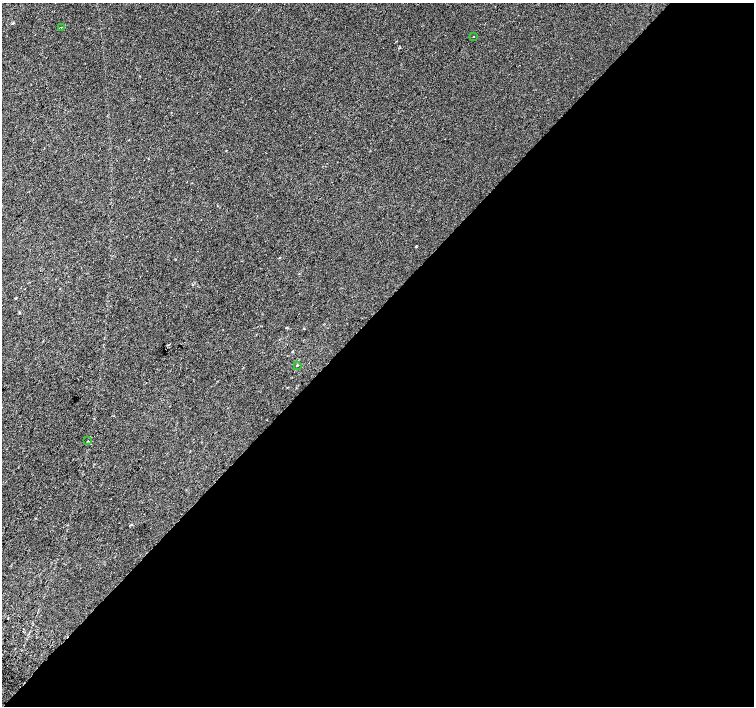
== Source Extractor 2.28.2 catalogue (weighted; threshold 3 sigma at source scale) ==
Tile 12 of 4 x 4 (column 4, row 3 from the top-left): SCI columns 4544-6046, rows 1673-3079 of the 6074 x 6092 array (HDU 1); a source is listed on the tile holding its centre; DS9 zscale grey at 2 x 2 block average (1 PNG px = mean of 2 x 2 image px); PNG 756 x 708 px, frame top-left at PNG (2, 3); each listed source drawn as its Kron ellipse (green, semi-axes under 4 px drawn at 4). Shown black and unused: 56% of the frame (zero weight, under 2 of 3 exposures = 2% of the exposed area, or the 3 px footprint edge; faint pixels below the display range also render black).
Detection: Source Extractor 2.28.2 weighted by HDU 2 'WHT'; one run over the whole footprint, this tile lists its part. Background 2.66e-04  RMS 0.0069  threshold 0.0311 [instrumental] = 3 sigma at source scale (4.5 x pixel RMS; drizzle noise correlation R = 1.50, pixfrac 1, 0.0396/0.0396 arcsec/px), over >= 5 px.
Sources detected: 5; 1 cosmic-ray / hot-pixel residue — neither listed nor drawn; the other 4 listed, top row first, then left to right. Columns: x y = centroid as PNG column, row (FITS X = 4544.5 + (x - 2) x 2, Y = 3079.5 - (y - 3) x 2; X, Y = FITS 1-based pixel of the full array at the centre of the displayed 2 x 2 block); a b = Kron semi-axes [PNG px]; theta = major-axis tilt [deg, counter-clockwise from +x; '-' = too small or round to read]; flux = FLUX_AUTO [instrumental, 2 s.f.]
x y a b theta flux
61 28 2 2 - 0.57
473 37 2 2 - 2.1
297 365 2 2 - 1.1
88 441 2 2 - 3.1